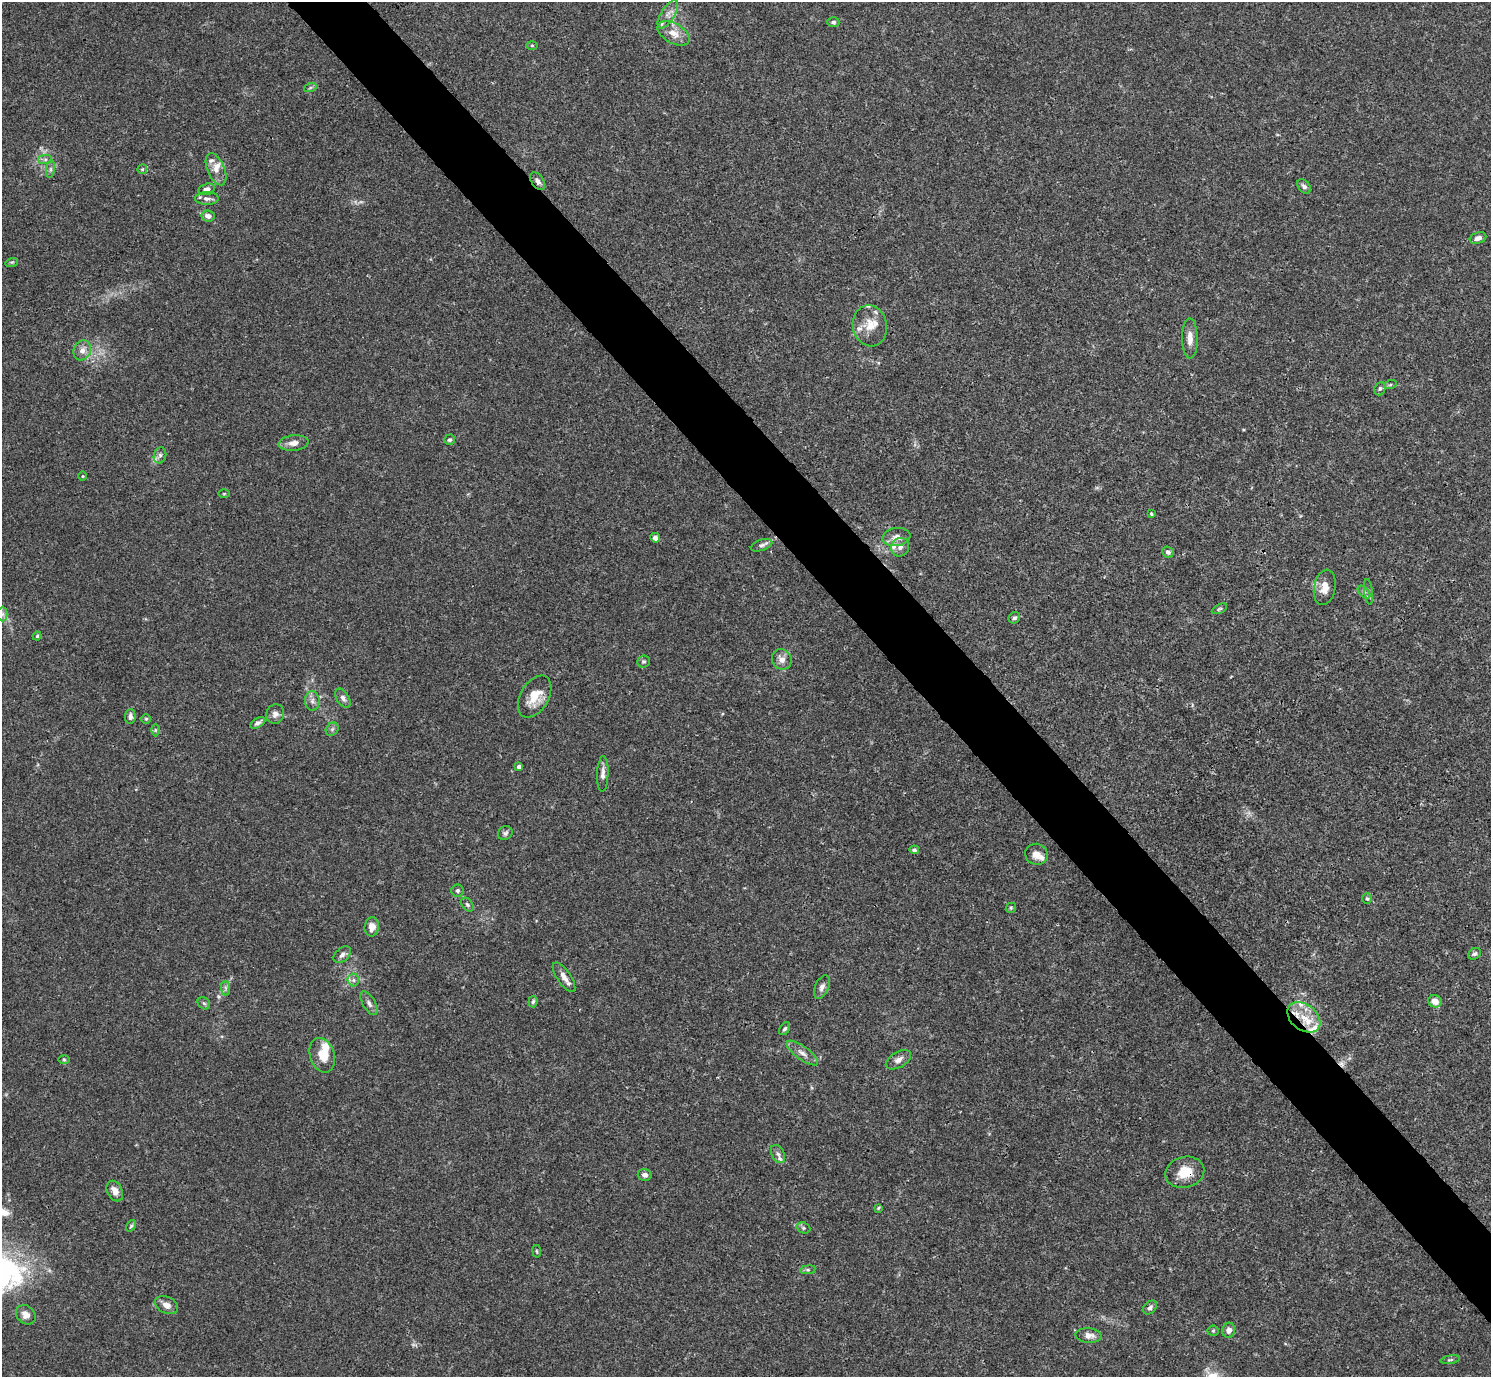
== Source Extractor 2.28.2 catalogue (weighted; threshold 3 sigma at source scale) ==
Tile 6 of 4 x 4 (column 2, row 2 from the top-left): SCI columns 1491-2979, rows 2910-4284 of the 5962 x 5959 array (HDU 1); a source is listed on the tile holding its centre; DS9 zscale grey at full resolution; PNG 1493 x 1379 px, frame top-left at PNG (2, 2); each listed source drawn as its Kron ellipse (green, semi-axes under 4 px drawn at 4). Shown black and unused: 5% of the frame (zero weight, under 3 of 4 exposures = <1% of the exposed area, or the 3 px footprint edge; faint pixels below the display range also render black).
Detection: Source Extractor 2.28.2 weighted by HDU 2 'WHT'; one run over the whole footprint, this tile lists its part. Background 0.0164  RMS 0.0022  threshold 0.00968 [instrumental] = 3 sigma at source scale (4.5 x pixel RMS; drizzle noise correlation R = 1.50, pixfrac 1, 0.05/0.05 arcsec/px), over >= 5 px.
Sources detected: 106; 1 too faint to see at this stretch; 1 cosmic-ray / hot-pixel residue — neither listed nor drawn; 12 inside a brighter listed object's ellipse — not listed separately; the other 92 listed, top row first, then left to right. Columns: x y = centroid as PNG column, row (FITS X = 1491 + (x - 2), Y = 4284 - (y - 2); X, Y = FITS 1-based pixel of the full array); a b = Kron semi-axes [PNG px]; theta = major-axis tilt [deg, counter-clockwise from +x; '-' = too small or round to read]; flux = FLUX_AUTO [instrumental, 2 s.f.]
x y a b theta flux
668 14 16 7 58 1.3
833 22 6 5 - 0.42
673 33 18 10 -29 2.5
532 45 6 4 -1 0.23
310 88 6 4 19 0.32
45 160 7 4 1 0.5
50 169 9 4 82 0.51
142 169 5 5 - 0.26
216 169 17 8 -67 1.9
538 181 10 6 -57 0.86
1304 186 8 5 -50 0.6
207 189 8 5 13 0.87
207 198 12 6 2 0.9
208 216 7 5 -9 1.1
1478 238 8 5 19 1.1
12 262 6 4 17 0.28
870 326 20 17 -78 3.6
1190 338 20 8 -90 1.9
82 350 10 8 62 1.5
1390 385 6 4 19 0.32
1380 389 7 5 68 0.48
450 440 5 5 - 0.46
294 443 15 8 6 1.6
160 455 8 6 74 0.67
82 476 5 3 - 0.21
224 494 5 3 - 0.22
1151 514 3 3 - 0.27
896 537 14 9 10 1.5
655 538 5 4 - 1.1
762 545 11 5 19 0.63
900 547 9 8 - 1
1168 552 6 5 - 0.61
1325 587 18 10 80 2.3
1364 592 7 4 -45 0.48
1369 592 13 3 -83 0.53
1219 609 8 4 26 0.37
3 614 7 5 90 0.55
1014 618 6 5 - 0.41
37 636 4 4 - 0.29
782 659 10 9 - 1.6
644 662 6 6 - 0.39
535 697 23 14 60 4.2
343 698 10 6 -58 0.76
312 701 10 7 -89 0.96
275 714 10 9 - 1.1
130 716 7 5 85 0.84
146 719 4 4 - 0.28
258 723 8 4 31 0.71
332 729 7 5 45 0.52
155 730 6 4 90 0.28
519 767 4 4 - 0.71
603 774 18 5 88 1.2
505 833 7 6 - 0.56
914 850 5 4 - 0.37
1036 854 11 10 - 1.6
458 891 6 6 - 0.51
1367 899 5 5 - 0.31
467 905 8 5 -49 0.47
1011 908 5 4 - 0.3
372 927 9 7 83 1.8
1475 954 7 5 33 0.43
342 955 10 6 42 0.81
564 977 17 7 -56 1.5
353 980 6 5 - 0.59
822 987 12 6 66 0.95
226 988 7 4 -89 0.49
1435 1001 7 6 - 1.8
533 1002 6 4 84 0.39
204 1003 7 5 -42 0.42
369 1003 13 6 -60 0.93
1304 1017 18 12 -38 4.7
785 1029 7 4 56 0.43
802 1053 19 6 -36 1.4
322 1055 18 12 -72 3.9
64 1060 6 4 -1 0.29
898 1060 14 7 30 1.3
778 1154 10 6 -62 0.82
1185 1172 20 15 13 4.1
645 1175 7 6 - 0.76
115 1191 11 7 -63 1.5
878 1208 4 3 - 0.21
131 1226 6 4 54 0.33
803 1228 7 5 -21 0.4
537 1251 6 3 -81 0.24
808 1270 8 4 8 0.37
166 1305 12 8 -26 1.5
1150 1307 8 6 42 0.62
26 1315 11 8 -42 1.5
1229 1330 7 6 - 1.2
1213 1331 5 5 - 0.31
1089 1335 13 7 -5 1.6
1450 1360 10 3 10 0.31
Overlapping masked pixels (flux is a lower limit): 3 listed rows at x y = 538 181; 1304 1017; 1185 1172